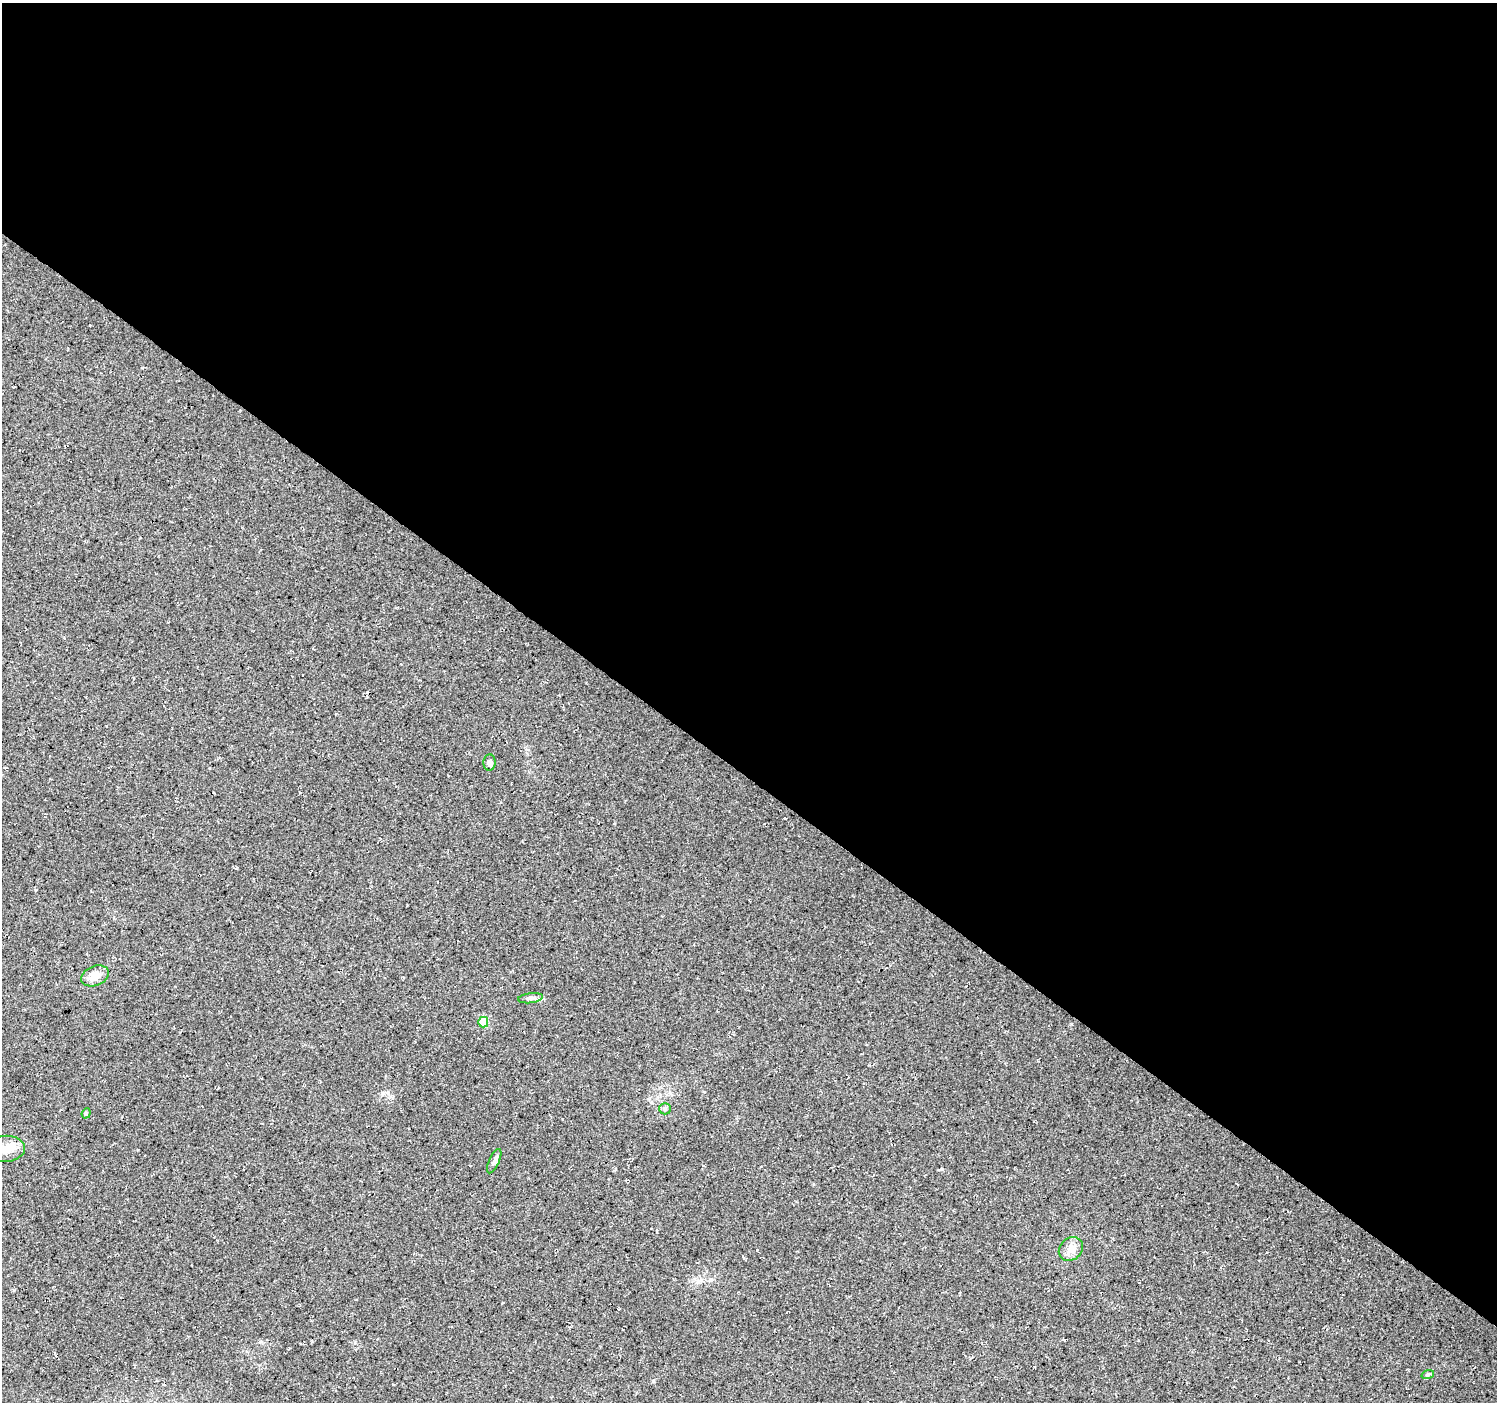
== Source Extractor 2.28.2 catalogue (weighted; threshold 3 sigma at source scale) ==
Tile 3 of 4 x 4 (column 3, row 1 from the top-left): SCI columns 2990-4484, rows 4376-5775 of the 5985 x 6016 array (HDU 1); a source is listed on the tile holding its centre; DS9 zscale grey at full resolution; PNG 1499 x 1404 px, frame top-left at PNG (2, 3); each listed source drawn as its Kron ellipse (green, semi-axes under 4 px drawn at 4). Shown black and unused: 55% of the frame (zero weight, under 3 of 4 exposures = <1% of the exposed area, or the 3 px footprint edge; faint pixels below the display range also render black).
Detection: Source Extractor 2.28.2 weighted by HDU 2 'WHT'; one run over the whole footprint, this tile lists its part. Background 0.05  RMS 0.0084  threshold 0.0379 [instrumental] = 3 sigma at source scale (4.5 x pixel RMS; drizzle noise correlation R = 1.50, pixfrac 1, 0.0396/0.0396 arcsec/px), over >= 5 px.
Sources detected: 11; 1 inside a brighter object's white glare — neither listed nor drawn; the other 10 listed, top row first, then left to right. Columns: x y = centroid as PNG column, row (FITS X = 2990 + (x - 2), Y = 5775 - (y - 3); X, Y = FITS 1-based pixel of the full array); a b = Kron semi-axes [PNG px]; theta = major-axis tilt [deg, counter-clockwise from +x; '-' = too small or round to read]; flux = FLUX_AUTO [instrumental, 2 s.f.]
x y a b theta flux
489 763 8 6 86 2.9
95 976 14 9 22 10
531 998 12 5 7 3.1
483 1022 5 5 - 32
665 1109 6 5 - 1.5
86 1113 5 4 - 1.1
5 1149 20 13 4 12
494 1161 13 5 66 2.8
1071 1249 13 11 42 7.6
1428 1374 6 4 18 1.3
Isophote crosses this tile's border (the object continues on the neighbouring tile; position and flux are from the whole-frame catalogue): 1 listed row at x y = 5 1149
Unlisted compact peaks at least as high as the median listed source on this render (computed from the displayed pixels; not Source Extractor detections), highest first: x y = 942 1169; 383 1093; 1071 1024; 653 1381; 14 1290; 757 1250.